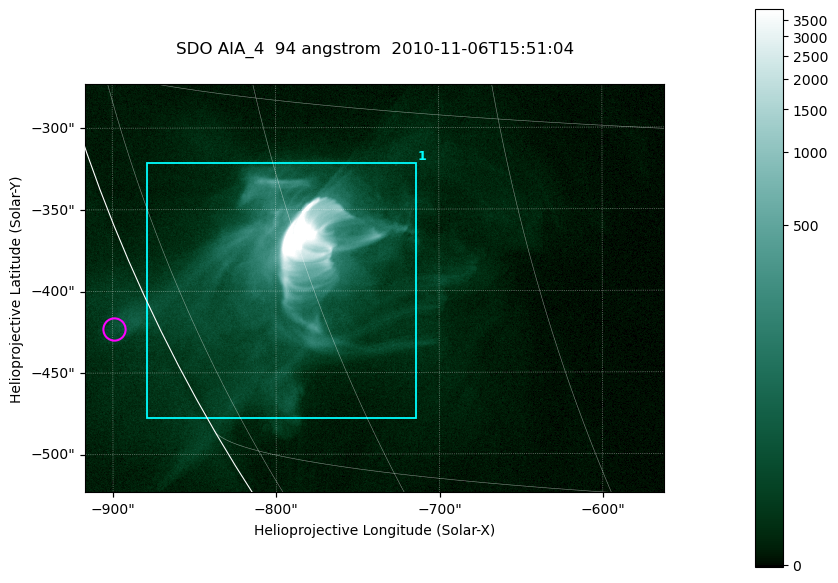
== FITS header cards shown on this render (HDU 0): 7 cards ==
TELESCOP= 'SDO     '           /
INSTRUME= 'AIA_4   '           /
WAVELNTH=                   94 /
WAVEUNIT= 'angstrom'           /
DATE-OBS= '2010-11-06T15:51:04.42' /
CTYPE1  = 'HPLN-TAN'           /
CTYPE2  = 'HPLT-TAN'           /

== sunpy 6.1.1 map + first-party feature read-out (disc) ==
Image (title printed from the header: SDO AIA_4  94 angstrom  2010-11-06T15:51:04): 591 x 417 px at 0.6 arcsec/px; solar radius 968 arcsec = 1614 px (partial field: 2.7% of the solar disc is inside the frame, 89% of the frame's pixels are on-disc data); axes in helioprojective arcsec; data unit not stated in the header (colour bar unlabelled)
Pointing: header CRPIX1/2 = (2053.81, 2042.90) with CRVAL1/2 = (0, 0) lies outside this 591 x 417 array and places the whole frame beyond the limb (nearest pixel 1.36 R_sun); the SolarSoft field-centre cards XCEN/YCEN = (-739.4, -398.4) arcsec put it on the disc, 769 arcsec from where CRPIX/CRVAL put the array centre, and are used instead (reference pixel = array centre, CRVAL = XCEN/YCEN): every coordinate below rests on XCEN/YCEN
Orientation: roll -0.138 deg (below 1 deg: not rotated)
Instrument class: DISC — disc imager (sunpy class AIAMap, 94 A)
Bright regions (active regions / flare kernels): reference = the on-disc median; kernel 5 px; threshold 5 sigma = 34.1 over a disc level ~6.28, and >= 1.15x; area >= 246 px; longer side >= 5 px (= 3 arcsec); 1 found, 1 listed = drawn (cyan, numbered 1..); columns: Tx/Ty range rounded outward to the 2 arcsec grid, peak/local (2 s.f.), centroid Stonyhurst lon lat
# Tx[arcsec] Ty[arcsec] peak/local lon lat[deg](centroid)
1 -880..-712 -478..-320 1880 -62 -22
Off-limb structures (1.02-1.3 R_sun): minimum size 123 px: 1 found; the strongest spans PA ~115 deg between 1.02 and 1.04 R_sun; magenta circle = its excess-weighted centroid (no pixel of it reaches 25% of the colour bar: the marked point is dim): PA ~115 deg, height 1.03 R_sun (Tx ~-900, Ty ~-424 arcsec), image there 2.5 x the reference